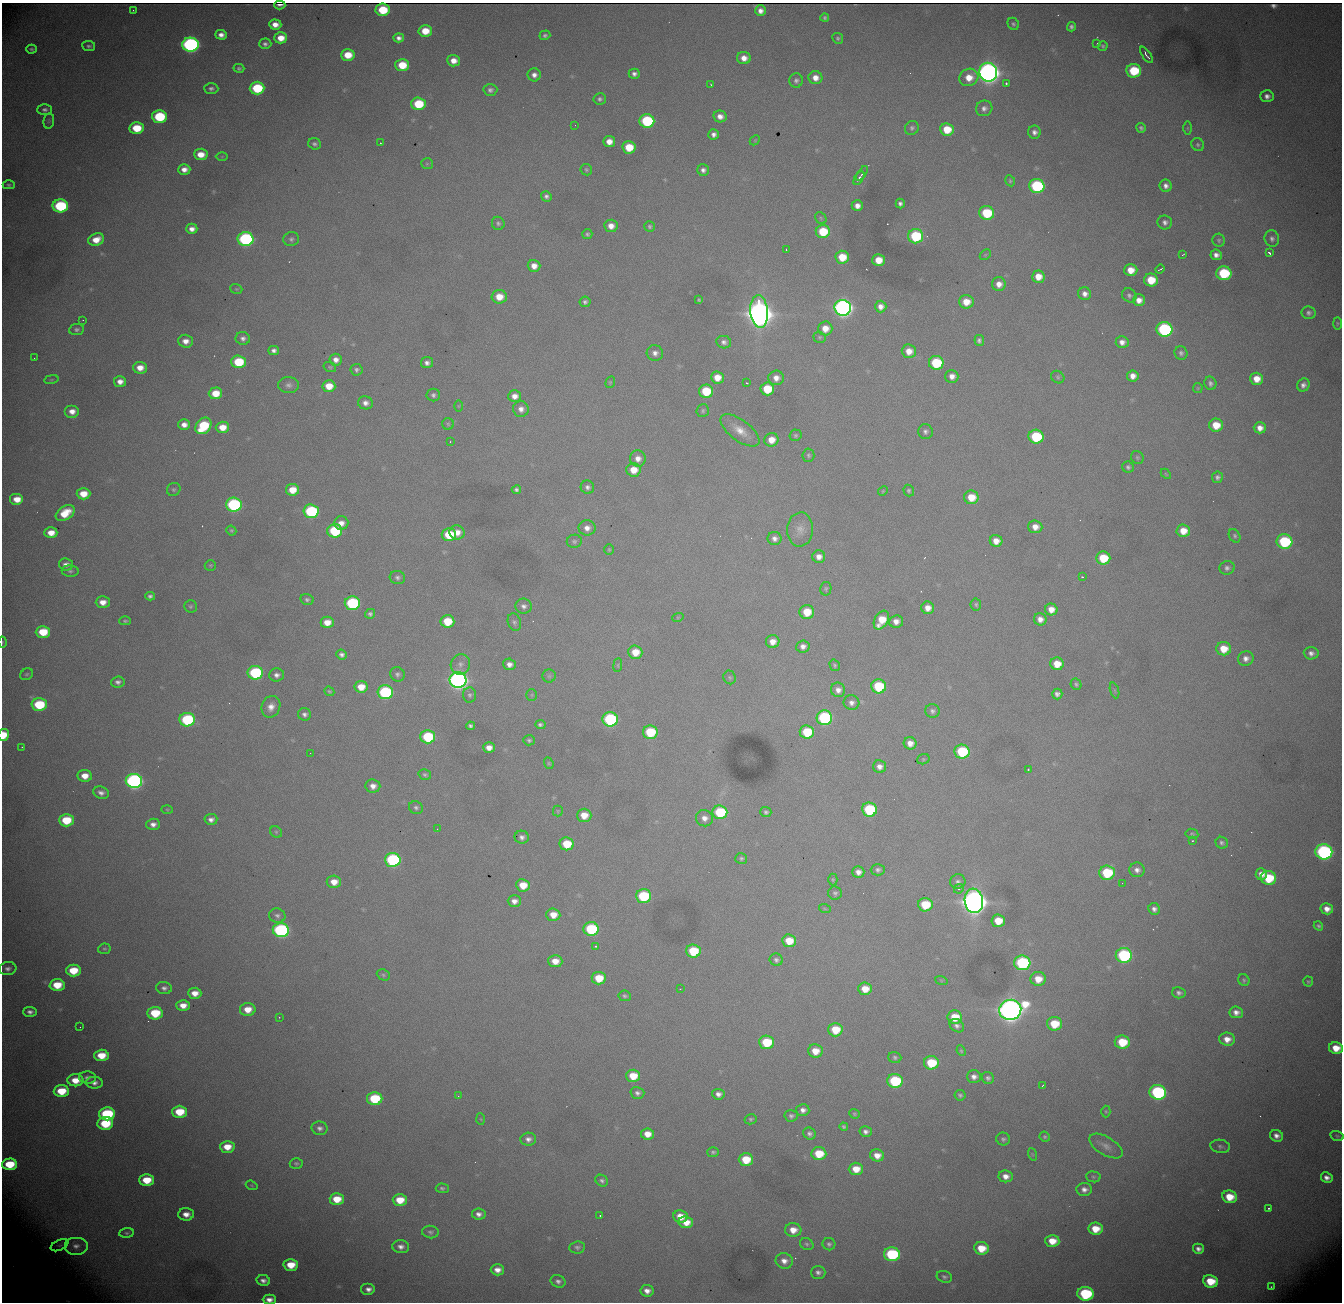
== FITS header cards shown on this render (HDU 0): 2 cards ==
NAXIS1  = 1340
NAXIS2  = 1300

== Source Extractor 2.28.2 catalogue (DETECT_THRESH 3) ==
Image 1340 x 1300 px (HDU 0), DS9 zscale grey, 1 PNG px = 1 image px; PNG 1344 x 1304 px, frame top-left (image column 1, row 1300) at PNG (2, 3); each listed source drawn as its Kron ellipse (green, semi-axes under 4 px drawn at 4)
Background 2630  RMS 29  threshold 87.5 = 3 sigma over >= 5 px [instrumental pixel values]
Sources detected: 484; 2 with non-positive FLUX_AUTO (blend fragments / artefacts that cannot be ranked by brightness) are neither listed nor drawn; the other 482 listed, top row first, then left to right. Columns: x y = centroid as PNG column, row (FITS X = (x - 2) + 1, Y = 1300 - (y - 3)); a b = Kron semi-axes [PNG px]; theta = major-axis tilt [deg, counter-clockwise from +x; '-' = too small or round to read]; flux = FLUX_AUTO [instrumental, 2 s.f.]
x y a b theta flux
280 5 5 2 - 8.1e+03
133 10 2 2 - 1.4e+03
383 10 7 6 - 8.4e+04
761 11 5 5 - 1.2e+04
825 17 4 4 - 3.8e+03
275 24 6 5 - 1.9e+04
1013 24 6 5 - 4.2e+03
1071 27 5 4 - 5.8e+03
425 31 6 6 - 4.3e+04
221 35 6 5 - 1.3e+04
545 35 5 4 - 5.0e+03
281 38 6 5 - 2.9e+04
399 38 5 4 - 9.2e+03
838 38 6 5 - 4.2e+03
265 44 6 5 - 6.3e+03
1097 44 2 2 - 1.2e+03
190 45 8 7 - 7.8e+05
89 46 6 5 - 5.1e+03
1103 46 5 5 - 3.8e+03
31 49 5 4 - 4.0e+03
348 55 7 6 - 4.3e+04
1146 55 9 2 -55 5.3e+03
744 58 7 6 - 1.8e+04
454 61 6 5 - 2.0e+04
402 65 7 6 - 6.0e+04
239 68 5 4 - 4.3e+03
1134 71 7 6 - 1.1e+05
988 72 9 8 - 2.6e+06
634 74 5 5 - 7.7e+03
534 75 6 6 - 1.1e+04
969 77 10 8 26 3.3e+04
815 78 7 6 - 1.9e+04
796 80 7 7 - 6.6e+03
1006 83 3 3 - 3.3e+03
711 84 2 2 - 1.4e+03
211 88 7 5 -1 6.2e+03
257 88 7 6 - 1.3e+05
490 90 7 6 - 6.7e+03
1267 96 7 6 - 1.0e+04
600 99 6 5 - 5.6e+03
418 104 7 6 - 9.6e+04
984 108 8 7 - 1.0e+04
45 110 7 5 0 6.7e+03
720 116 7 6 - 1.4e+04
159 117 7 6 - 1.5e+05
49 121 8 5 82 3.7e+03
647 121 7 7 - 2.0e+05
575 125 2 2 - 1.3e+03
137 128 7 6 - 7.0e+04
912 128 7 6 - 5.3e+03
1141 128 5 4 - 4.7e+03
1187 128 7 4 90 2.9e+03
947 129 7 6 - 5.4e+04
1034 132 6 6 - 9.4e+03
714 134 5 5 - 8.7e+03
755 140 6 4 45 2.6e+03
609 142 6 5 - 2.0e+04
380 143 2 2 - 1.1e+03
315 144 7 5 -18 5.3e+03
1198 145 7 6 - 4.9e+03
629 147 6 6 - 5.9e+04
201 154 7 6 - 3.0e+04
222 156 6 4 1 2.7e+03
427 164 6 5 - 3.3e+03
184 169 6 5 - 1.5e+04
586 170 6 5 - 3.8e+03
703 170 6 5 - 8.0e+03
862 173 8 3 55 4.7e+03
859 178 7 3 55 6.2e+03
1010 181 6 5 - 3.1e+03
9 185 6 4 0 3.8e+03
1037 186 8 7 - 2.5e+05
1166 186 6 6 - 1.0e+04
546 196 5 5 - 6.6e+03
900 203 5 4 - 6.3e+03
60 206 8 6 -1 2.2e+05
857 206 6 5 - 1.4e+04
987 213 7 7 - 1.1e+05
821 218 6 5 - 3.5e+03
1165 222 7 7 - 8.7e+03
498 223 7 6 - 4.8e+03
611 226 7 6 - 1.8e+04
650 226 5 5 - 4.3e+03
192 229 5 5 - 1.4e+04
823 232 7 6 - 8.3e+04
587 234 5 5 - 3.9e+03
916 236 7 7 - 1.6e+05
246 239 8 7 - 4.2e+05
291 239 8 7 - 5.9e+03
1272 239 8 7 - 8.0e+03
96 240 8 6 20 3.0e+04
1219 240 6 6 - 4.0e+03
786 250 3 2 - 1.5e+03
1269 253 4 3 - 3.8e+03
985 255 6 4 44 2.5e+03
1183 255 4 2 - 2.1e+03
1216 255 6 5 - 1.1e+04
842 257 7 6 - 4.9e+04
878 260 6 6 - 3.6e+04
534 266 6 6 - 1.9e+04
1160 269 5 2 - 2.1e+03
1131 270 6 6 - 3.0e+04
1224 273 7 7 - 1.5e+05
1038 277 6 6 - 2.8e+04
1151 280 7 6 - 5.6e+04
999 284 7 7 - 1.7e+04
236 289 6 4 -19 2.8e+03
1085 294 7 6 - 1.2e+04
1129 295 8 6 -42 5.3e+03
499 297 7 6 - 3.3e+04
699 300 4 3 - 2.8e+03
1139 300 6 6 - 1.7e+04
585 302 5 5 - 5.6e+03
966 302 7 6 - 3.2e+04
881 307 6 5 - 1.3e+04
843 308 8 8 - 1.3e+06
759 311 16 8 -85 4.9e+06
1309 313 7 6 - 6.4e+03
83 320 2 2 - 3.5e+03
1337 323 6 3 -90 2.0e+03
825 328 7 7 - 2.6e+04
77 329 7 5 7 5.4e+03
1164 329 8 7 - 3.5e+05
820 337 6 5 - 3.4e+03
243 338 7 6 - 8.5e+03
979 340 5 5 - 5.5e+03
186 341 7 6 - 1.7e+04
724 342 7 6 - 7.8e+03
1122 342 6 6 - 1.2e+04
274 350 5 4 - 7.9e+03
909 351 7 6 - 2.4e+04
655 353 8 8 - 1.1e+04
1181 353 7 6 - 6.3e+03
34 358 2 2 - 1.1e+03
336 360 6 6 - 1.3e+04
239 362 7 6 - 1.0e+05
427 363 6 5 - 8.8e+03
936 363 7 7 - 1.2e+05
330 367 6 5 - 3.2e+03
140 368 7 6 - 2.2e+04
357 370 6 6 - 5.6e+03
952 376 6 6 - 1.5e+04
1133 376 6 5 - 1.6e+04
717 377 6 6 - 2.9e+04
1058 377 7 6 - 4.1e+03
776 378 7 7 - 1.5e+04
51 379 7 4 9 3.1e+03
1257 379 6 6 - 3.0e+04
120 382 6 5 - 1.5e+04
610 382 6 4 70 2.5e+03
746 383 3 2 - 1.9e+03
1210 383 7 6 - 6.5e+03
289 385 10 8 -1 9.1e+03
1303 385 7 6 - 9.5e+03
329 386 6 6 - 3.6e+04
1198 388 5 5 - 2.3e+03
767 389 7 6 - 7.5e+04
706 391 7 6 - 8.9e+04
215 393 7 6 - 4.1e+04
433 395 7 6 - 6.2e+03
515 396 6 6 - 1.5e+04
365 403 7 6 - 1.1e+04
458 406 5 3 - 1.9e+03
521 409 8 8 - 1.3e+04
72 411 7 6 - 1.8e+04
703 411 6 6 - 4.0e+03
448 424 6 5 - 3.7e+03
184 425 6 5 - 1.4e+04
1216 425 7 6 - 4.4e+04
203 426 9 7 47 1.3e+05
222 427 6 5 - 3.1e+04
1260 428 6 5 - 1.7e+04
740 430 23 10 -37 3.2e+04
925 431 7 7 - 6.5e+03
795 435 6 6 - 3.7e+03
1036 437 7 7 - 1.4e+05
771 440 7 6 - 2.7e+04
450 442 3 2 - 1.3e+03
808 455 6 6 - 4.1e+03
1137 457 7 6 - 3.6e+03
638 459 8 8 - 1.6e+04
1128 467 6 5 - 4.9e+03
633 470 7 7 - 3.3e+04
1166 474 6 3 -45 1.9e+03
1217 477 5 5 - 6.1e+03
587 487 7 6 - 7.2e+03
174 489 7 6 - 4.3e+03
292 490 6 6 - 3.8e+04
516 490 4 4 - 5.5e+03
883 491 5 4 - 2.2e+03
909 491 6 5 - 4.0e+03
83 494 7 6 - 3.5e+04
971 497 7 7 - 4.4e+04
17 499 7 6 - 3.2e+04
234 505 8 7 - 3.6e+05
311 511 7 7 - 2.5e+05
65 513 10 6 33 4.9e+04
341 523 7 6 - 1.6e+04
1035 527 7 6 - 1.9e+04
587 528 8 7 - 1.4e+04
231 530 5 4 - 3.4e+03
800 530 17 13 86 2.3e+04
335 531 7 6 - 1.6e+05
1183 531 7 6 - 3.1e+04
457 532 8 7 - 2.1e+04
51 533 6 5 - 2.6e+04
449 535 7 6 - 8.6e+04
1235 536 7 5 -59 4.4e+03
774 538 7 6 - 1.0e+04
574 541 7 6 - 5.0e+03
996 541 6 6 - 2.1e+04
1284 542 8 7 - 2.0e+05
609 549 5 4 - 2.5e+03
819 557 6 6 - 1.5e+04
1103 558 7 6 - 7.4e+04
66 564 7 6 - 1.1e+04
210 565 5 5 - 2.9e+03
1227 568 8 7 - 6.9e+03
70 571 8 6 -3 5.0e+03
1082 577 3 2 - 1.6e+03
397 578 8 6 -16 6.3e+03
826 589 7 5 80 3.4e+03
150 596 5 4 - 5.8e+03
307 599 6 5 - 5.0e+03
103 602 7 6 - 1.9e+04
352 603 7 7 - 2.5e+05
976 604 6 5 - 3.8e+03
190 606 6 6 - 3.8e+03
524 606 8 7 - 8.8e+03
928 608 6 6 - 2.1e+04
1051 609 6 6 - 2.1e+04
807 612 7 7 - 4.8e+04
370 614 5 5 - 5.1e+03
678 617 6 3 18 2.3e+03
1040 619 6 6 - 1.4e+04
881 620 10 6 60 4.7e+04
125 621 6 4 0 3.3e+03
447 621 7 6 - 6.6e+04
896 621 7 6 - 1.4e+04
327 622 6 6 - 2.8e+04
514 622 9 6 -70 6.1e+03
43 632 7 6 - 6.4e+04
2 642 5 3 - 1.7e+03
773 642 7 6 - 2.0e+04
803 646 6 6 - 1.1e+04
1224 649 7 6 - 4.0e+04
635 652 7 6 - 4.0e+04
1311 653 7 6 - 9.6e+03
342 655 5 5 - 7.1e+03
1246 658 8 7 - 1.2e+04
460 664 10 9 - 1.2e+04
509 664 6 5 - 1.2e+04
1057 664 6 6 - 3.7e+04
618 665 7 4 83 2.7e+03
835 665 6 4 -58 3.2e+03
255 673 7 7 - 2.2e+05
27 674 7 5 31 3.8e+03
397 674 7 7 - 6.2e+03
277 675 7 6 - 9.0e+03
549 676 6 6 - 4.9e+03
730 677 7 6 - 4.2e+03
458 680 8 7 - 1.4e+06
118 682 7 5 6 7.1e+03
1076 684 6 5 - 4.1e+03
879 686 7 7 - 1.2e+05
361 687 6 6 - 3.3e+04
838 690 7 7 - 1.3e+04
1115 690 8 3 -71 3.1e+03
329 691 5 4 - 3.0e+03
385 692 7 7 - 2.9e+05
1057 694 5 5 - 7.4e+03
470 695 7 6 - 5.5e+03
532 695 6 5 - 3.1e+03
851 703 8 7 - 9.9e+03
39 705 7 6 - 1.3e+05
271 707 11 9 66 1.8e+04
932 711 7 7 - 6.4e+03
304 714 6 6 - 7.5e+03
824 718 8 7 - 3.1e+05
610 719 7 7 - 3.0e+05
187 720 8 6 1 2.1e+05
540 725 5 4 - 4.9e+03
470 726 4 4 - 4.9e+03
650 732 7 7 - 1.1e+05
807 732 7 6 - 9.1e+04
4 735 6 5 - 4.8e+04
428 737 7 6 - 1.4e+05
529 740 6 5 - 4.5e+03
910 743 6 6 - 1.7e+04
22 747 2 2 - 1.5e+03
489 748 6 5 - 1.8e+04
962 752 7 7 - 1.5e+05
310 753 2 2 - 1.1e+03
923 759 6 5 - 3.1e+03
549 763 6 4 -68 2.8e+03
880 767 6 6 - 1.2e+04
1028 769 3 2 - 2.5e+03
425 774 6 5 - 4.2e+03
85 776 7 6 - 2.6e+04
134 781 8 7 - 7.8e+05
373 786 7 6 - 1.4e+04
101 793 8 6 -17 9.8e+03
416 808 7 6 - 5.3e+03
167 809 5 3 - 2.2e+03
869 809 7 7 - 1.6e+05
558 811 5 5 - 2.7e+03
720 812 7 7 - 1.4e+05
766 812 5 5 - 5.0e+03
584 815 7 6 - 3.1e+04
704 818 9 8 - 1.5e+04
211 819 6 5 - 9.8e+03
66 820 7 6 - 7.9e+04
153 824 7 5 0 1.2e+04
437 829 2 2 - 1.2e+03
276 832 6 5 - 3.1e+03
1192 834 6 5 - 3.4e+03
522 837 7 6 - 8.2e+03
1192 841 3 3 - 2.0e+03
1222 843 6 5 - 5.4e+03
567 844 7 6 - 6.8e+04
1324 852 8 7 - 5.9e+05
741 858 6 5 - 4.1e+03
393 860 8 7 - 3.5e+05
878 870 7 5 2 6.0e+03
1137 870 7 7 - 1.1e+04
858 872 6 5 - 1.3e+04
1107 873 8 7 - 1.2e+05
1261 874 6 5 - 1.6e+04
1268 878 8 7 - 9.7e+04
833 880 6 4 -89 2.8e+03
334 882 7 6 - 2.4e+04
958 882 8 7 - 7.5e+03
1122 883 2 2 - 8.2e+02
523 885 7 6 - 3.8e+04
959 889 5 4 - 4.1e+03
835 893 7 6 - 5.2e+03
643 896 7 7 - 1.5e+05
514 901 6 5 - 1.2e+04
974 901 12 9 -82 4.0e+06
925 905 7 6 - 8.0e+04
825 909 6 3 -19 2.5e+03
1154 909 6 5 - 8.2e+03
1327 909 6 5 - 1.7e+04
553 915 7 6 - 2.8e+04
277 916 8 7 - 6.8e+03
998 921 7 6 - 4.6e+04
1318 926 5 4 - 4.0e+03
591 929 7 7 - 1.7e+05
281 930 8 7 - 4.8e+05
789 941 7 6 - 4.6e+04
596 946 3 3 - 2.2e+03
104 949 6 5 - 3.6e+03
693 951 7 6 - 9.1e+04
1124 955 8 7 - 3.0e+05
776 960 7 6 - 6.0e+03
555 961 7 6 - 2.7e+04
1022 963 8 7 - 2.9e+05
8 969 8 6 7 8.5e+03
73 970 7 6 - 6.0e+04
383 975 7 5 -24 3.8e+03
599 978 7 6 - 5.6e+04
1038 979 7 7 - 3.3e+04
941 980 6 4 -19 2.5e+03
1244 980 6 5 - 4.0e+03
1308 982 5 5 - 3.3e+03
57 985 7 6 - 5.6e+04
164 988 8 6 -5 7.8e+03
680 989 2 2 - 1.3e+03
865 989 7 6 - 3.5e+04
195 993 6 5 - 2.2e+04
1179 993 7 5 -10 6.7e+03
625 996 6 5 - 4.1e+03
183 1005 6 5 - 2.2e+04
248 1009 8 6 1 3.1e+04
1010 1010 11 10 - 3.1e+06
30 1012 7 5 -2 8.7e+03
1236 1012 7 6 - 1.2e+04
155 1013 7 6 - 8.7e+04
279 1017 3 2 - 5.3e+03
955 1017 7 6 - 5.2e+04
1054 1024 7 6 - 6.3e+04
957 1026 8 6 -38 8.1e+03
80 1027 2 2 - 1.0e+03
835 1030 7 6 - 5.8e+04
1227 1039 8 6 -6 2.1e+04
767 1042 7 6 - 9.4e+04
1122 1042 7 6 - 7.6e+04
1336 1048 7 6 - 3.6e+04
815 1051 7 6 - 3.2e+04
961 1051 5 4 - 2.6e+03
101 1055 7 6 - 4.8e+04
895 1057 6 5 - 4.5e+03
931 1063 7 6 - 9.5e+04
633 1076 7 6 - 4.9e+04
974 1077 7 6 - 1.1e+04
87 1078 8 6 -3 8.4e+03
988 1078 6 5 - 6.0e+03
76 1080 8 6 1 3.7e+04
895 1081 8 7 - 1.7e+05
94 1083 8 6 -3 1.0e+04
1043 1085 3 2 - 2.6e+03
61 1091 7 6 - 6.3e+04
1158 1092 8 7 - 3.8e+05
637 1093 7 6 - 7.4e+03
718 1094 6 5 - 1.0e+04
960 1095 6 5 - 4.5e+03
458 1096 4 4 - 1.8e+03
375 1099 7 6 - 1.2e+05
803 1110 6 6 - 1.0e+04
1106 1111 6 4 -88 2.8e+03
179 1112 7 6 - 6.6e+04
107 1114 8 6 2 1.9e+05
854 1114 5 4 - 2.9e+03
791 1116 7 6 - 5.2e+03
481 1119 6 4 -87 2.3e+03
751 1119 6 5 - 3.7e+03
105 1123 8 6 6 9.8e+04
844 1127 4 4 - 3.9e+03
320 1128 8 7 - 8.4e+03
866 1132 6 5 - 8.3e+03
648 1134 6 5 - 2.7e+04
809 1134 6 5 - 6.5e+03
1276 1136 7 5 -31 1.2e+04
1337 1136 7 5 -15 3.4e+03
1045 1137 5 5 - 3.4e+03
528 1139 8 6 6 9.9e+03
1003 1139 7 6 - 5.1e+03
1106 1146 19 9 -31 1.7e+04
1220 1146 10 6 -9 6.7e+03
227 1147 7 6 - 3.3e+04
713 1152 5 5 - 4.0e+03
819 1154 7 6 - 6.5e+04
1032 1154 6 4 -71 2.5e+03
877 1155 7 6 - 2.2e+04
746 1160 7 6 - 6.3e+04
296 1163 6 5 - 4.2e+03
10 1164 7 6 - 7.7e+04
856 1169 7 6 - 3.4e+04
1006 1176 7 6 - 1.6e+04
1093 1177 7 5 -4 3.9e+03
1327 1178 6 5 - 1.2e+04
147 1180 7 6 - 5.7e+04
602 1181 7 5 -34 5.8e+03
252 1185 6 4 -19 2.5e+03
442 1188 6 5 - 4.7e+03
1084 1189 8 6 -5 1.1e+04
1230 1197 7 6 - 4.8e+04
337 1199 7 6 - 4.5e+04
400 1200 7 6 - 4.6e+04
1268 1208 3 2 - 2.3e+03
186 1214 7 6 - 2.0e+04
479 1214 7 5 -8 1.0e+04
600 1216 3 2 - 2.5e+03
680 1216 7 6 - 3.6e+04
686 1222 7 6 - 3.3e+04
1095 1229 7 6 - 4.3e+04
793 1230 8 7 - 2.6e+04
430 1232 8 6 -6 5.7e+03
127 1233 7 4 6 4.0e+03
1052 1241 7 6 - 3.5e+04
807 1244 7 5 -33 4.5e+03
829 1244 6 6 - 5.4e+03
60 1245 9 5 25 5.3e+03
76 1246 12 9 0 1.5e+04
401 1247 8 6 -4 1.1e+04
577 1247 8 6 9 5.8e+03
981 1248 7 6 - 4.8e+04
1198 1249 5 5 - 9.8e+03
892 1254 8 7 - 2.2e+05
784 1261 9 7 -20 1.6e+04
291 1265 7 6 - 4.6e+04
497 1270 6 5 - 1.6e+04
818 1272 7 6 - 8.0e+03
944 1277 8 5 -20 4.6e+03
263 1280 7 5 -9 1.0e+04
558 1281 7 6 - 7.7e+03
1210 1281 8 6 -8 5.9e+04
1271 1287 3 3 - 1.4e+03
368 1289 7 6 - 1.1e+04
647 1291 7 6 - 1.5e+04
1085 1294 8 7 - 2.0e+05
269 1300 6 5 - 1.4e+04
At the frame edge (FLAGS 8, measured only in part): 4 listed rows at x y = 2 642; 4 735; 1336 1048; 269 1300
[2 non-positive-flux detections neither listed nor drawn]